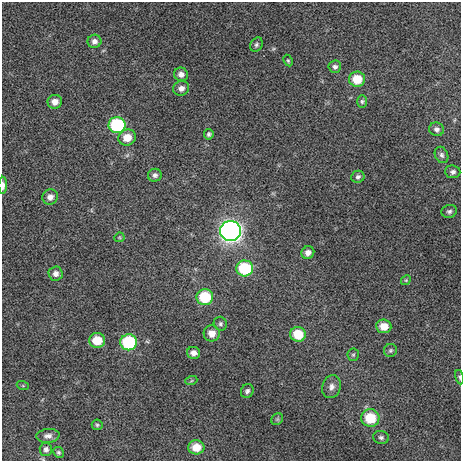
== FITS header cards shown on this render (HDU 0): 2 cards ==
NAXIS1  =                  459 / length of data axis 1
NAXIS2  =                  459 / length of data axis 2

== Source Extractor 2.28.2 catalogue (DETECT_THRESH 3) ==
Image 459 x 459 px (HDU 0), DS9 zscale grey, 1 PNG px = 1 image px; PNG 463 x 463 px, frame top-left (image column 1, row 459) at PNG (2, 2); each listed source drawn as its Kron ellipse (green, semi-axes under 4 px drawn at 4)
Background 261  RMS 7.5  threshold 22.6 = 3 sigma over >= 5 px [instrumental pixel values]
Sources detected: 49; all 49 listed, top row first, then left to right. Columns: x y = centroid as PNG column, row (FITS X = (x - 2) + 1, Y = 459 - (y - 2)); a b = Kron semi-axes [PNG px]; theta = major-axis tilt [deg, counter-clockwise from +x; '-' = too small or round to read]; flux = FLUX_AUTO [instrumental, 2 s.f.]
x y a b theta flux
94 41 7 6 - 2100
256 45 7 5 59 1200
288 60 6 4 -63 690
335 67 6 6 - 1400
181 74 7 6 - 2200
357 79 8 7 - 11000
181 88 8 7 - 2400
362 101 6 5 - 950
55 102 7 7 - 3800
117 125 8 8 - 41000
437 129 7 6 - 1600
209 134 5 5 - 1100
127 137 9 8 - 6600
442 155 8 6 -66 1500
453 172 8 6 -6 1700
155 175 7 6 - 1600
358 177 7 6 - 1200
3 185 8 4 89 2300
50 197 8 7 - 2600
449 211 8 6 16 1400
230 231 10 10 - 240000
119 237 5 4 - 600
308 253 6 6 - 2700
245 268 8 8 - 30000
56 274 7 7 - 2400
406 280 5 4 - 650
205 297 8 8 - 22000
220 324 7 6 - 1200
384 326 7 7 - 6700
212 333 8 8 - 4900
298 334 8 7 - 13000
97 340 8 7 - 12000
129 342 8 8 - 34000
390 350 6 6 - 990
194 353 6 6 - 2600
353 355 6 5 - 820
459 377 7 4 -77 760
191 381 6 4 19 630
23 386 6 4 -19 580
331 387 12 9 72 3000
247 391 7 6 - 1500
370 418 9 8 - 17000
277 419 6 5 - 860
97 425 5 5 - 780
48 436 11 7 5 2200
381 437 8 6 -12 1400
196 447 8 7 - 8900
46 449 6 6 - 1600
58 452 6 5 - 800
At the frame edge (FLAGS 8, measured only in part): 2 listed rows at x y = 3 185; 459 377